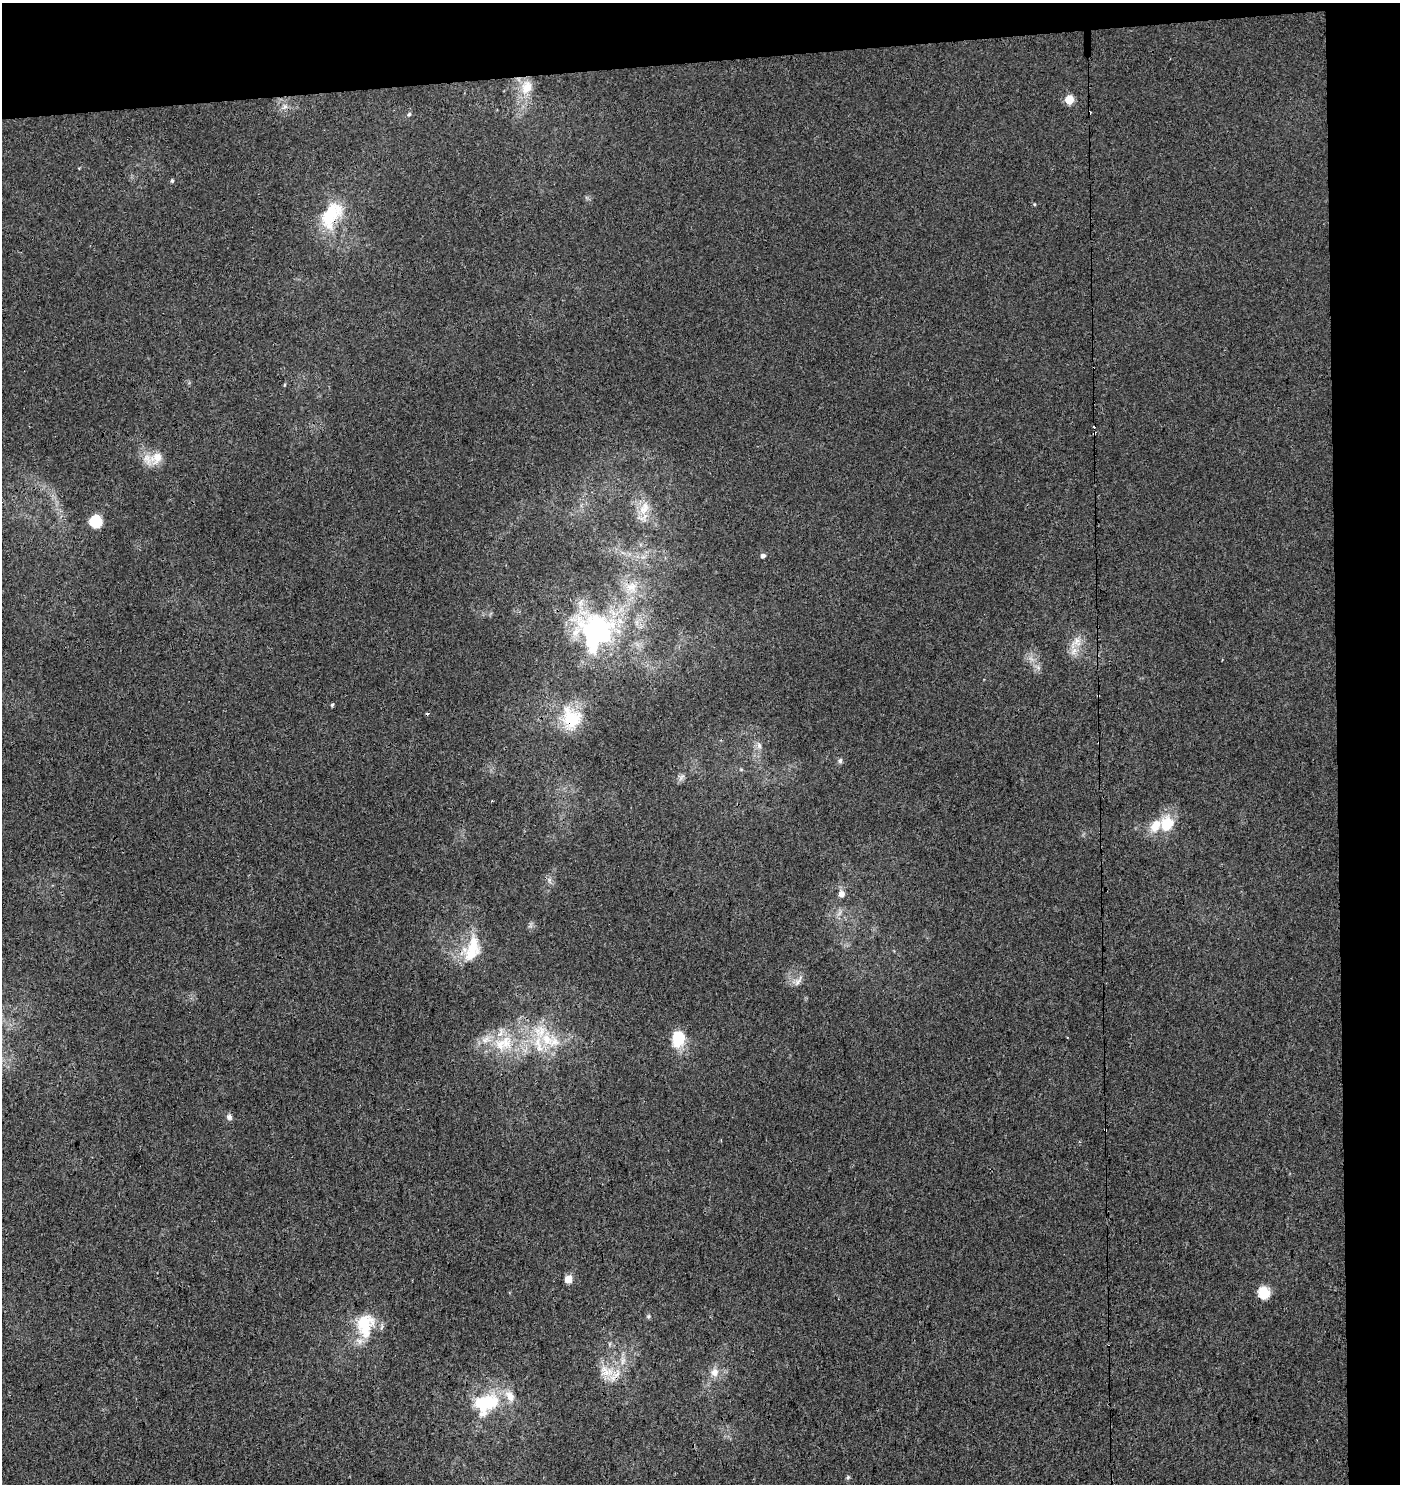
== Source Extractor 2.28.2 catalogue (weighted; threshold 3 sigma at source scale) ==
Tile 3 of 3 x 3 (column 3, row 1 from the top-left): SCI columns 2800-4197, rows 3016-4497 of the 4244 x 4552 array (HDU 1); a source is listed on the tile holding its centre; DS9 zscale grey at full resolution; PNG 1402 x 1486 px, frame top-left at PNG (2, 3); no overlay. Shown black and unused: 9% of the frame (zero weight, under 3 of 4 exposures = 5% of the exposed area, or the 3 px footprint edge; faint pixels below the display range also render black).
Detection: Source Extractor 2.28.2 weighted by HDU 2 'WHT'; one run over the whole footprint, this tile lists its part. Background -0.00215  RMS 0.0037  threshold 0.0169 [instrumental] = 3 sigma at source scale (4.5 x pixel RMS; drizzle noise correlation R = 1.50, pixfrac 1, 0.0396/0.0396 arcsec/px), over >= 5 px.
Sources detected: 52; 7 cosmic-ray / hot-pixel residue — not listed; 6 inside a brighter listed object's ellipse — not listed separately; the other 39 listed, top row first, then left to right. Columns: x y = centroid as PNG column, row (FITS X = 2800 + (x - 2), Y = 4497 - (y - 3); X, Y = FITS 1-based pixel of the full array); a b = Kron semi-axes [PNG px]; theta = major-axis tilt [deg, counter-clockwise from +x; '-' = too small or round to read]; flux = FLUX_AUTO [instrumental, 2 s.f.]
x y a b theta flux
527 87 20 15 71 8
1069 99 7 6 - 8.3
285 107 10 5 33 1.3
409 114 5 5 - 0.56
172 181 5 4 - 0.55
1034 204 5 3 - 0.33
331 215 39 21 60 17
156 458 20 15 48 6
644 508 22 12 69 6.2
95 521 12 11 - 9.5
763 556 6 5 - 1.1
632 587 17 14 29 7
596 632 45 42 66 70
1076 643 23 13 45 5.3
1038 667 7 4 -19 0.85
1098 696 3 2 - 0.71
332 705 5 4 - 0.47
571 718 31 26 -68 17
759 745 9 6 -64 1.4
840 761 7 5 89 0.84
681 777 12 4 50 1.1
1166 824 21 16 70 10
549 880 7 4 72 0.8
841 894 7 6 - 2.3
473 945 34 23 84 12
798 981 18 6 53 1.9
678 1038 18 14 79 12
547 1039 24 14 -49 12
500 1044 21 18 -68 11
229 1117 7 7 - 1.4
568 1279 5 5 - 7.6
1264 1293 13 12 - 6.5
648 1316 6 5 - 0.59
365 1325 36 24 83 16
623 1361 11 5 72 1.8
607 1371 24 12 -27 7
714 1372 12 10 80 3.3
486 1403 38 28 26 22
848 1477 6 5 - 0.6
Overlapping masked pixels (flux is a lower limit): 5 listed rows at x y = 331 215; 596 632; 1098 696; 571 718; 607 1371